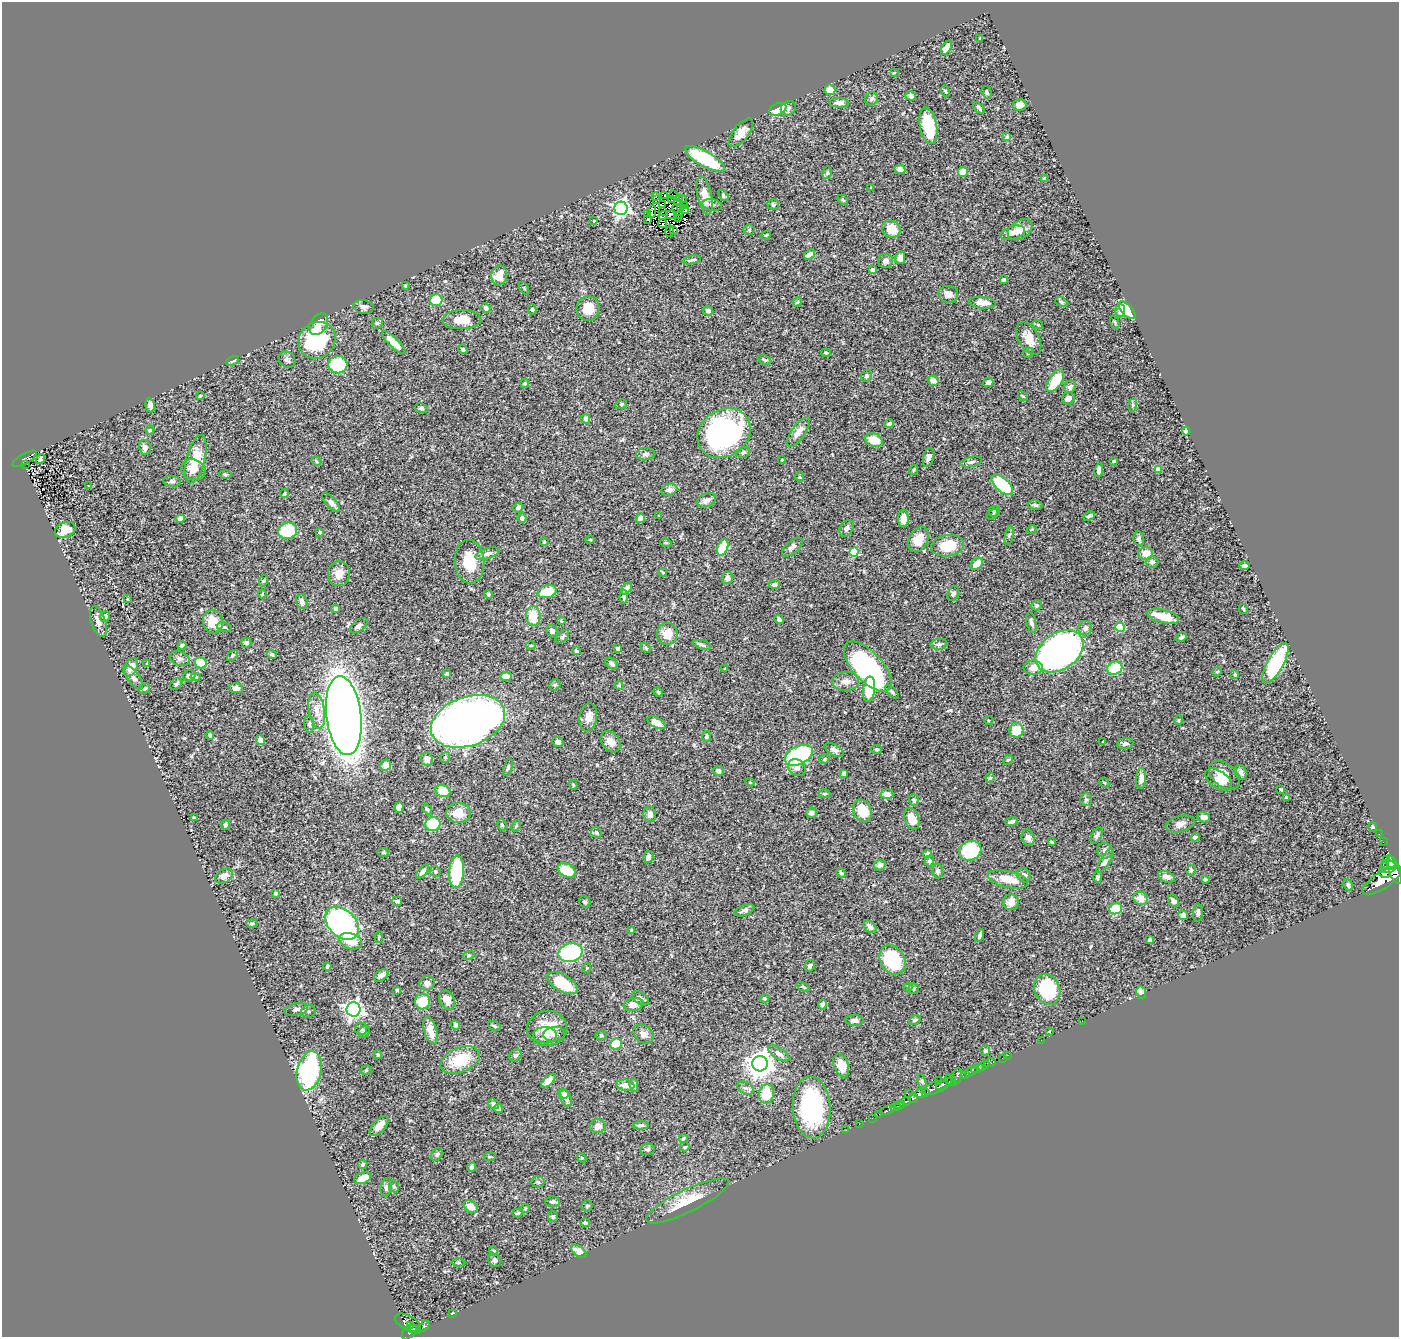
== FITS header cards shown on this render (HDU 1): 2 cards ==
NAXIS1  =                 1397
NAXIS2  =                 1335

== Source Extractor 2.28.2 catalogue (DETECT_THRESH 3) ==
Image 1397 x 1335 px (HDU 1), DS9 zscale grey, 1 PNG px = 1 image px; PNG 1401 x 1339 px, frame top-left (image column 1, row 1335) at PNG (2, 2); each listed source drawn as its Kron ellipse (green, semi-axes under 4 px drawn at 4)
Background 0.466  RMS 0.022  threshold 0.0661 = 3 sigma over >= 5 px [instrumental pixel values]
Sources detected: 473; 5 with non-positive FLUX_AUTO (blend fragments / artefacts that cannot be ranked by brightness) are neither listed nor drawn; the other 468 listed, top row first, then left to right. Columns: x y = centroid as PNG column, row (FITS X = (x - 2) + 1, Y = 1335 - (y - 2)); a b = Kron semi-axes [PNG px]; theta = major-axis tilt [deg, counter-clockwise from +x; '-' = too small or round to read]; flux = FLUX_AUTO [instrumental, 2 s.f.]
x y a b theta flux
980 39 3 3 - 1.4
947 48 8 4 57 16
894 73 4 2 - 1
830 90 5 5 - 16
945 91 6 4 -59 2
987 92 6 4 -71 2.9
911 96 5 4 - 6.2
872 99 7 6 - 4.1
839 103 10 5 -3 7.1
1020 105 7 6 - 7.9
788 108 8 6 39 4.1
979 108 7 4 -46 3
778 109 9 5 24 34
928 126 18 8 -79 54
741 133 17 7 52 13
1007 137 4 3 - 3.3
705 159 22 7 -30 100
900 169 5 4 - 7.9
963 172 5 5 - 18
827 173 6 5 - 2.4
1044 179 4 3 - 3.4
871 188 3 2 - 0.98
673 195 2 2 - 0.92
705 195 19 7 -78 19
665 196 3 2 - 1.1
723 196 6 4 -54 2.6
655 197 3 2 - 1
679 199 3 2 - 0.64
683 199 3 2 - 0.99
656 200 3 2 - 0.87
672 200 2 2 - 1.1
843 200 6 3 -45 1.6
678 203 3 2 - 0.59
662 204 3 2 - 0.92
773 204 5 5 - 3.3
684 205 3 2 - 0.51
712 205 10 5 -11 4.4
681 207 4 2 - 2.8
621 208 7 6 - 440
676 208 4 2 - 1.7
685 210 4 2 - 1.6
652 211 6 2 84 1
662 212 3 2 - 1.1
648 214 3 2 - 1.3
663 215 5 2 - 0.29
670 215 4 3 - 4.1
680 215 3 2 - 1.6
679 219 3 2 - 1.6
647 220 3 3 - 8.5
594 221 3 2 - 1
663 223 5 2 - 0.35
891 229 10 8 -25 24
1020 229 13 9 33 14
749 230 5 5 - 2.3
670 231 6 3 77 4.5
674 231 3 2 - 1.7
1013 233 12 6 16 10
766 235 5 3 - 1.5
809 254 6 4 35 6.3
900 258 6 5 - 10
692 260 9 3 12 2.4
885 261 7 7 - 5.6
872 270 4 4 - 4.5
499 276 10 8 78 17
1004 280 4 4 - 7.7
405 286 3 3 - 1.3
524 288 7 3 -59 1.3
948 294 10 8 -11 9
436 300 6 6 - 48
797 302 5 4 - 1.8
1061 302 6 4 -24 2.1
982 303 13 5 -6 15
363 307 10 6 -12 6.2
486 308 5 4 - 6.1
588 308 12 11 - 28
532 309 5 4 - 1.8
1127 310 11 5 -46 54
708 311 5 4 - 4.6
1120 311 6 5 - 7.5
461 320 19 9 2 22
1115 322 7 2 -69 1.4
377 323 5 5 - 2.4
319 324 12 8 54 15
1038 325 5 3 - 1.8
1029 338 18 10 -60 18
317 340 19 17 42 110
394 343 15 5 -43 17
463 349 5 4 - 2.2
826 353 5 3 - 1.6
1028 353 6 5 - 2.1
287 360 9 7 -38 4.4
765 360 7 4 -26 2.5
233 361 7 3 17 2.6
338 365 9 8 - 89
866 376 6 5 - 2.8
933 381 5 5 - 9
1055 381 13 6 57 46
988 382 5 4 - 7.1
525 383 4 4 - 2.5
1070 387 6 5 - 5.2
200 396 4 2 - 1.3
1023 396 5 4 - 1.9
1068 398 7 6 - 6.7
621 404 6 4 21 2.2
150 405 7 5 -74 7.3
1133 405 6 3 83 2.1
421 408 7 4 -8 2.8
585 419 5 4 - 7.2
889 424 5 4 - 3.2
150 430 4 3 - 2.2
1186 431 4 4 - 9.4
798 432 17 6 54 12
724 433 28 23 34 310
874 440 9 6 -20 26
145 447 8 6 -77 8
743 452 7 5 14 3.3
645 454 9 6 4 4.6
929 457 10 5 73 6.3
25 459 14 5 30 120
40 459 5 3 - 4.2
196 459 25 9 76 33
782 460 3 3 - 1.5
316 461 5 4 - 1.9
1114 461 3 3 - 2
971 462 11 5 12 4
26 464 2 2 - 7.1
1158 469 4 4 - 14
193 470 12 10 -20 14
914 470 5 4 - 1.7
1099 470 7 4 80 5.1
225 474 6 3 -1 1.6
800 477 5 3 - 1.4
172 481 9 5 -6 3.6
1002 485 13 6 -42 110
89 486 3 2 - 0.82
669 490 8 6 19 6.7
284 493 4 3 - 2.4
706 500 10 6 21 7.6
331 502 11 5 -46 7.4
1035 505 7 4 -11 2.8
518 508 5 4 - 5.2
994 511 6 5 - 2.7
992 514 6 3 47 1.3
659 516 3 2 - 0.98
1089 516 6 4 28 2.9
180 518 5 4 - 7.6
522 518 4 4 - 4.8
640 518 5 4 - 7.9
903 518 9 5 88 12
847 528 9 6 58 4.5
1032 529 5 3 - 1.2
65 530 10 7 21 25
288 531 10 8 15 64
320 532 4 3 - 2.4
1009 535 9 3 79 2.1
919 539 13 9 65 27
1139 539 7 5 -80 3.7
590 540 5 3 - 1.4
544 542 4 3 - 1.2
666 543 5 3 - 1.4
948 546 17 10 9 39
792 547 12 6 41 5.3
723 548 8 5 67 62
854 552 5 4 - 71
1146 553 7 7 - 14
487 554 12 5 18 6.5
470 562 22 14 -86 38
1152 562 6 6 - 6.1
977 564 7 5 43 19
1244 566 5 3 - 5
663 572 4 3 - 1.9
339 574 12 11 - 14
727 578 6 6 - 6.4
263 581 6 3 71 1.7
774 584 5 4 - 4
626 588 7 4 48 6.1
547 592 10 6 15 32
262 594 4 4 - 1.4
488 594 5 4 - 2.3
953 594 7 5 66 2.9
624 597 7 4 88 3.5
127 599 4 2 - 1
302 602 7 5 -73 6.2
1036 605 5 5 - 3.5
336 608 4 3 - 3.2
1243 609 5 3 - 1.6
105 616 5 5 - 5.4
533 616 9 7 -82 29
1163 616 16 6 -14 32
779 619 5 3 - 3.8
98 621 16 7 -71 11
561 621 4 3 - 1.5
213 622 12 10 -81 24
1031 622 10 5 -76 4.9
359 626 10 5 39 4.8
224 627 7 5 -9 2.6
1120 627 4 4 - 68
1085 628 7 6 - 7
552 631 6 5 - 5.4
667 634 11 10 - 19
562 637 8 5 45 2.9
1181 637 6 4 30 4
246 643 5 5 - 3.1
939 644 8 5 9 3.5
182 645 5 3 - 2.7
531 645 5 3 - 1.5
702 645 9 3 -16 3
646 648 6 4 -45 1.6
618 649 4 3 - 3.5
576 651 4 3 - 3
1060 651 26 18 36 650
272 654 5 4 - 2.3
232 655 7 4 44 1.7
180 659 10 7 -18 5.1
147 663 4 2 - 1.1
201 663 6 5 - 39
1275 663 22 8 61 150
612 664 7 5 -40 3.4
868 666 31 14 -47 280
131 667 10 6 61 18
1033 668 10 7 0 13
1115 668 7 6 - 55
725 669 3 3 - 1.8
1217 672 5 4 - 1.5
447 673 4 3 - 1.5
1235 675 4 3 - 1.3
189 676 6 5 - 4.4
506 676 6 4 1 12
195 677 5 4 - 2.4
133 678 14 6 -55 6
846 681 13 9 2 10
176 684 7 5 44 3.1
555 685 6 5 - 2.4
619 686 4 3 - 1.2
236 688 7 5 -2 4.6
144 689 6 4 30 3.3
869 689 13 6 83 44
658 692 5 4 - 1.7
892 692 8 4 -47 2.8
317 711 18 8 -81 16
344 716 40 17 -83 2200
588 717 14 8 82 12
988 720 4 3 - 1
1179 720 5 4 - 1.6
468 721 38 24 20 1300
656 723 10 5 -29 16
309 724 8 5 -85 3.5
1016 730 7 7 - 31
210 735 4 3 - 2.4
706 736 5 4 - 2.7
260 740 5 4 - 6.1
558 742 5 5 - 4.8
611 742 12 8 -51 13
1103 742 3 3 - 1.3
1125 744 8 5 7 5
877 749 5 4 - 1.7
834 750 10 5 -28 5.7
799 755 15 9 26 150
445 757 6 4 69 2.3
427 759 7 6 - 9.5
825 759 5 3 - 2
1008 760 5 4 - 1.8
386 765 6 5 - 11
508 767 9 4 72 3.3
797 768 9 7 -39 6.7
718 771 5 4 - 5
1241 772 7 5 -67 6.5
844 774 4 4 - 4.9
1224 775 18 11 -39 19
990 778 5 4 - 1.9
1141 778 10 5 87 8
1218 779 15 8 -34 14
750 782 5 3 - 1.3
1104 783 5 3 - 1.5
573 785 5 4 - 1.5
1281 789 3 2 - 1.6
443 791 7 6 - 31
824 794 6 4 0 1.9
887 794 6 5 - 11
1286 797 4 3 - 2.2
1086 799 6 5 - 2.6
914 800 6 4 -73 3.4
399 807 5 4 - 9.1
427 809 6 4 -52 2.6
862 811 12 9 -65 36
458 813 12 10 -5 18
811 813 5 5 - 5.8
650 814 8 6 -80 5.5
1204 817 6 5 - 7.1
194 818 4 3 - 2.4
912 819 11 7 -69 21
1012 822 6 4 19 3.8
433 824 7 7 - 91
1180 824 15 8 15 8.2
225 825 5 3 - 3
502 825 6 4 -74 2.2
516 826 6 3 65 1.8
1373 827 4 4 - 1.5
596 833 5 5 - 3.1
1379 834 2 2 - 5.3
1097 835 9 5 62 3.8
1195 837 4 4 - 4.3
1028 838 8 6 -72 6.9
1051 842 4 3 - 1.6
1383 842 2 2 - 3.5
970 851 11 9 17 85
1105 851 8 7 - 5.3
383 853 6 4 2 1.7
927 854 4 4 - 6.6
648 857 6 5 - 6.3
1387 860 4 3 - 170
929 861 5 4 - 3.6
1105 861 14 5 57 7
1392 863 8 3 -71 530
880 865 6 5 - 5.5
1388 867 8 6 6 630
567 870 9 6 -29 42
1191 870 5 5 - 3
1394 870 15 5 -69 1200
938 871 7 5 -81 5.1
422 872 9 4 51 6.1
435 872 5 5 - 2.2
457 872 16 7 86 96
841 873 5 4 - 2
1385 873 6 5 - 500
1024 875 7 6 - 5
224 876 9 6 30 9.9
1098 877 5 4 - 2.5
1167 877 9 5 -21 8.1
1008 879 20 8 -13 27
1205 879 4 3 - 2.1
1382 880 23 8 33 2300
1348 885 6 4 -64 3.1
276 893 3 3 - 2.8
1141 898 7 6 - 15
397 901 5 4 - 3
1173 901 7 4 -55 4.2
585 902 6 5 - 2.4
1011 902 8 8 - 13
1116 909 6 5 - 46
744 910 10 5 20 4.6
1198 913 9 5 87 4
1183 915 5 4 - 8
252 923 5 3 - 1.7
342 923 19 13 -44 320
870 927 7 5 -41 6.7
631 931 4 3 - 1.9
980 935 7 3 67 3.7
379 937 5 4 - 1.7
1150 940 4 3 - 4
351 941 12 8 -20 27
571 953 12 9 15 130
469 955 5 3 - 1.7
893 960 15 12 -58 100
327 966 4 3 - 2.8
810 966 6 5 - 3.5
587 968 4 4 - 1.5
381 975 8 5 32 8.2
427 983 7 7 - 6.5
562 983 17 8 -29 40
803 987 7 4 -22 2
908 987 4 4 - 1.9
913 989 5 5 - 2.5
1047 989 16 12 -66 110
397 990 3 3 - 2
1141 993 6 5 - 12
640 998 9 6 -33 4.6
764 998 4 4 - 1.6
447 1000 10 7 -62 13
422 1002 8 7 - 41
633 1005 10 6 10 13
822 1005 5 4 - 4.7
296 1009 12 6 12 6.1
354 1009 7 7 - 600
308 1011 7 6 - 3.1
855 1020 9 5 -1 7.1
915 1020 6 3 24 2
1082 1021 2 2 - 90
455 1025 5 4 - 3.7
494 1026 7 3 -26 2.4
547 1028 20 17 5 34
361 1029 6 6 - 3
430 1030 14 6 -75 18
1049 1031 3 3 - 1.3
364 1032 6 5 - 3.6
554 1034 11 7 9 5.8
643 1034 11 8 -38 7.5
545 1035 11 8 2 12
601 1036 6 4 0 1.8
1041 1040 2 2 - 6.8
616 1044 6 5 - 27
985 1051 5 5 - 2.5
779 1053 12 5 -35 7.4
378 1054 5 4 - 2.4
516 1055 7 5 37 3
1008 1055 2 2 - 5
1002 1058 2 2 - 6.6
460 1060 21 12 22 51
990 1063 6 3 18 77
760 1064 8 7 - 1700
841 1065 12 7 -71 19
983 1066 6 3 32 180
977 1068 6 4 29 250
366 1070 5 5 - 2
309 1071 20 12 77 260
971 1071 7 3 35 310
965 1075 4 3 - 95
957 1076 8 4 79 87
938 1080 2 2 - 3.3
951 1080 7 3 -49 55
548 1081 9 4 44 7.7
922 1081 7 4 -75 2
944 1084 9 3 31 150
625 1085 9 5 -8 11
634 1085 7 4 -82 4.6
745 1088 9 6 -26 4.9
935 1088 13 5 22 290
926 1092 4 3 - 170
564 1094 5 4 - 5.6
766 1094 10 7 84 36
908 1094 2 2 - 8.1
920 1094 5 4 - 420
566 1098 9 5 -68 6.6
913 1098 5 4 - 270
906 1101 4 3 - 160
494 1104 6 4 -39 4.5
900 1105 5 3 - 120
812 1107 31 19 -87 160
896 1107 5 3 - 230
498 1108 4 4 - 3.5
887 1110 7 3 23 88
879 1114 2 2 - 5.7
872 1118 2 2 - 5.2
859 1124 2 2 - 2.1
641 1125 8 4 6 3.8
379 1126 12 6 48 12
598 1126 8 7 - 9.2
846 1130 3 2 - 1.9
683 1138 5 3 - 1.8
685 1147 5 4 - 1.9
647 1149 7 5 11 3
437 1154 7 5 59 3.1
489 1157 6 3 -9 1.6
582 1158 5 4 - 1.4
363 1164 5 4 - 2.5
471 1167 4 4 - 3
363 1178 9 5 19 16
538 1182 7 5 -3 2.4
394 1186 6 5 - 2.5
386 1187 9 5 79 3.8
687 1201 45 11 26 38
552 1202 7 5 2 5.7
587 1206 5 5 - 2.3
471 1207 7 5 -33 11
525 1208 4 3 - 1.9
518 1213 5 4 - 1.9
553 1216 5 5 - 2.4
585 1223 5 4 - 2.8
493 1251 4 4 - 1.8
579 1252 9 5 -37 14
495 1260 7 6 - 3.9
459 1263 7 3 0 1.8
452 1313 3 2 - 1.6
408 1323 14 7 -27 360
411 1326 4 2 - 92
424 1326 6 4 42 110
414 1329 6 3 -17 140
409 1332 9 5 47 390
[5 non-positive-flux detections neither listed nor drawn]